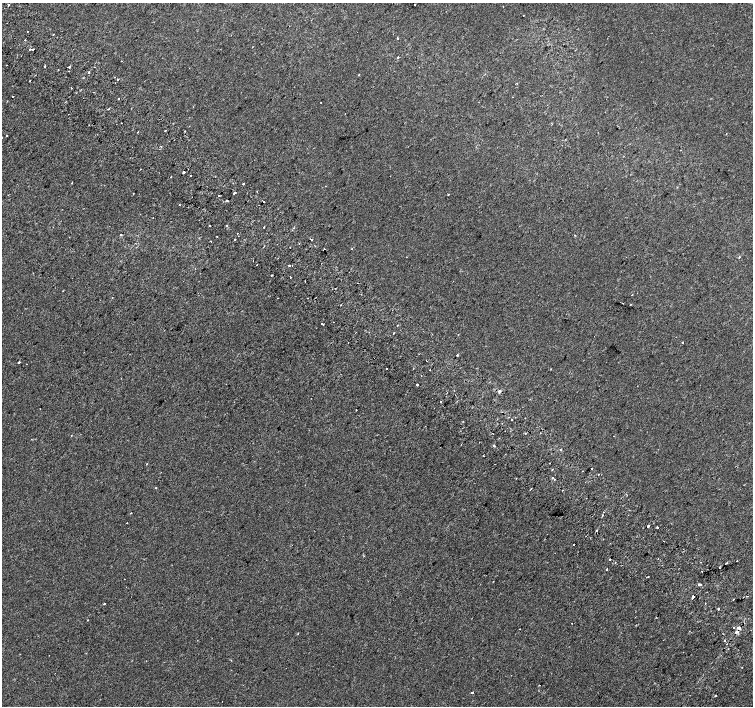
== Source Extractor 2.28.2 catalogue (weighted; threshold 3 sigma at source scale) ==
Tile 11 of 4 x 4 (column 3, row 3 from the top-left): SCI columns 3042-4543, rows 1673-3079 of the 6074 x 6092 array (HDU 1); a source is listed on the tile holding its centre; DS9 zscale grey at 2 x 2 block average (1 PNG px = mean of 2 x 2 image px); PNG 755 x 708 px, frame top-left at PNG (2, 3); no overlay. Shown black and unused: <1% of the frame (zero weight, under 2 of 3 exposures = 2% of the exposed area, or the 3 px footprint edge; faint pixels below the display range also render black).
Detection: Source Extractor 2.28.2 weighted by HDU 2 'WHT'; one run over the whole footprint, this tile lists its part. Background -1.84e-04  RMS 0.0035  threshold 0.0158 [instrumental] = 3 sigma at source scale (4.5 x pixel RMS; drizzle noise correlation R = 1.50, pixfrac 1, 0.0396/0.0396 arcsec/px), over >= 5 px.
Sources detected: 142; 25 cosmic-ray / hot-pixel residue — not listed; the other 117 listed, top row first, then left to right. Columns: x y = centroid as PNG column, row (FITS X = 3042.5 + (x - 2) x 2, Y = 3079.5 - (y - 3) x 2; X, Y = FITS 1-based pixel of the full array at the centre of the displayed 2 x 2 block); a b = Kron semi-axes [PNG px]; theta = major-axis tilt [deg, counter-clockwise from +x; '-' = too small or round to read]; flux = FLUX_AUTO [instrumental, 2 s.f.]
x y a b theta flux
8 5 2 2 - 1.6
414 5 2 2 - 0.69
27 32 2 2 - 0.51
53 34 2 2 - 3.6
397 39 2 2 - 0.61
25 40 2 2 - 1.3
30 49 2 2 - 1.4
32 49 2 2 - 5.2
398 57 2 2 - 3.4
121 61 2 2 - 0.84
45 67 2 2 - 1.7
69 67 3 2 - 3.4
94 67 2 2 - 0.26
58 70 2 2 - 0.8
89 72 2 2 - 3.7
359 74 2 2 - 0.43
118 79 2 2 - 2.2
30 81 2 2 - 0.47
71 88 2 2 - 0.62
13 96 2 2 - 7.2
83 98 2 2 - 0.85
118 98 2 2 - 0.94
321 103 2 2 - 1
108 109 2 2 - 1
121 123 2 2 - 0.26
165 131 2 2 - 0.46
185 131 2 2 - 0.46
138 132 2 2 - 0.38
726 133 2 2 - 0.95
2 137 2 2 - 3.2
161 146 2 2 - 1.7
184 172 2 2 - 3.9
190 176 2 2 - 1.1
171 177 2 2 - 0.37
72 183 2 2 - 0.4
243 184 2 2 - 1.7
235 193 2 2 - 2.3
448 194 2 2 - 0.97
219 195 2 2 - 0.57
227 200 2 2 - 3
179 205 2 2 - 1.6
153 217 2 2 - 0.25
226 225 2 2 - 2.5
209 226 2 2 - 3.9
264 227 2 2 - 0.75
237 233 2 2 - 0.87
121 235 2 2 - 1.1
575 235 2 2 - 0.56
235 239 2 2 - 2.3
311 239 2 2 - 5.7
210 241 2 2 - 3.2
324 249 2 2 - 1.1
352 249 2 2 - 0.38
739 257 3 2 - 0.64
253 261 2 2 - 0.26
256 265 2 2 - 0.29
289 265 2 2 - 1.9
272 275 2 2 - 1.1
278 298 2 2 - 0.43
630 305 2 2 - 0.38
333 322 2 2 - 0.68
322 324 3 2 - 1.4
398 325 2 2 - 2.1
394 333 2 2 - 2.3
458 334 2 2 - 0.39
348 342 2 2 - 0.46
682 342 2 2 - 1.1
457 355 2 2 - 2.2
427 361 2 2 - 0.31
19 362 2 2 - 2.4
26 364 2 2 - 1.6
386 368 2 2 - 2.9
430 370 2 2 - 1.1
417 385 2 2 - 6.4
500 391 2 2 - 2.4
440 401 2 2 - 1.9
356 410 2 2 - 0.37
512 419 2 2 - 0.53
526 433 2 2 - 2.1
71 436 2 2 - 0.35
614 436 2 2 - 0.34
494 446 2 2 - 4.6
561 449 2 2 - 1.3
483 456 2 2 - 0.41
591 468 2 2 - 4.1
552 469 2 2 - 0.47
552 478 2 2 - 1.8
305 485 2 2 - 0.52
531 488 2 2 - 0.5
131 513 2 2 - 0.48
602 515 2 2 - 1
648 526 2 2 - 9.3
657 527 2 2 - 2
664 541 2 2 - 1.7
574 544 2 2 - 1.2
610 559 2 2 - 0.87
737 561 2 2 - 2.5
615 562 2 2 - 0.77
700 562 2 2 - 0.41
727 563 2 2 - 0.58
719 567 2 2 - 2.5
606 569 2 2 - 1.3
648 577 2 2 - 0.9
699 584 3 2 - 4.7
747 596 3 2 - 0.69
693 597 2 2 - 4.5
733 599 2 2 - 1.1
104 604 2 2 - 1.4
718 609 2 2 - 2.2
88 620 2 2 - 0.5
572 623 2 2 - 1
733 627 2 2 - 2.2
738 627 2 2 - 4.7
520 629 2 2 - 0.25
737 632 4 3 - 1.5
472 693 2 2 - 3.2
715 695 3 2 - 0.45
Overlapping masked pixels (flux is a lower limit): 2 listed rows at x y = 738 627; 737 632
Isophote crosses this tile's border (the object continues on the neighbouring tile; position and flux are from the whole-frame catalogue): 1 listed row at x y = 2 137
Diffuse or blended objects may show on this block-average render without a row.